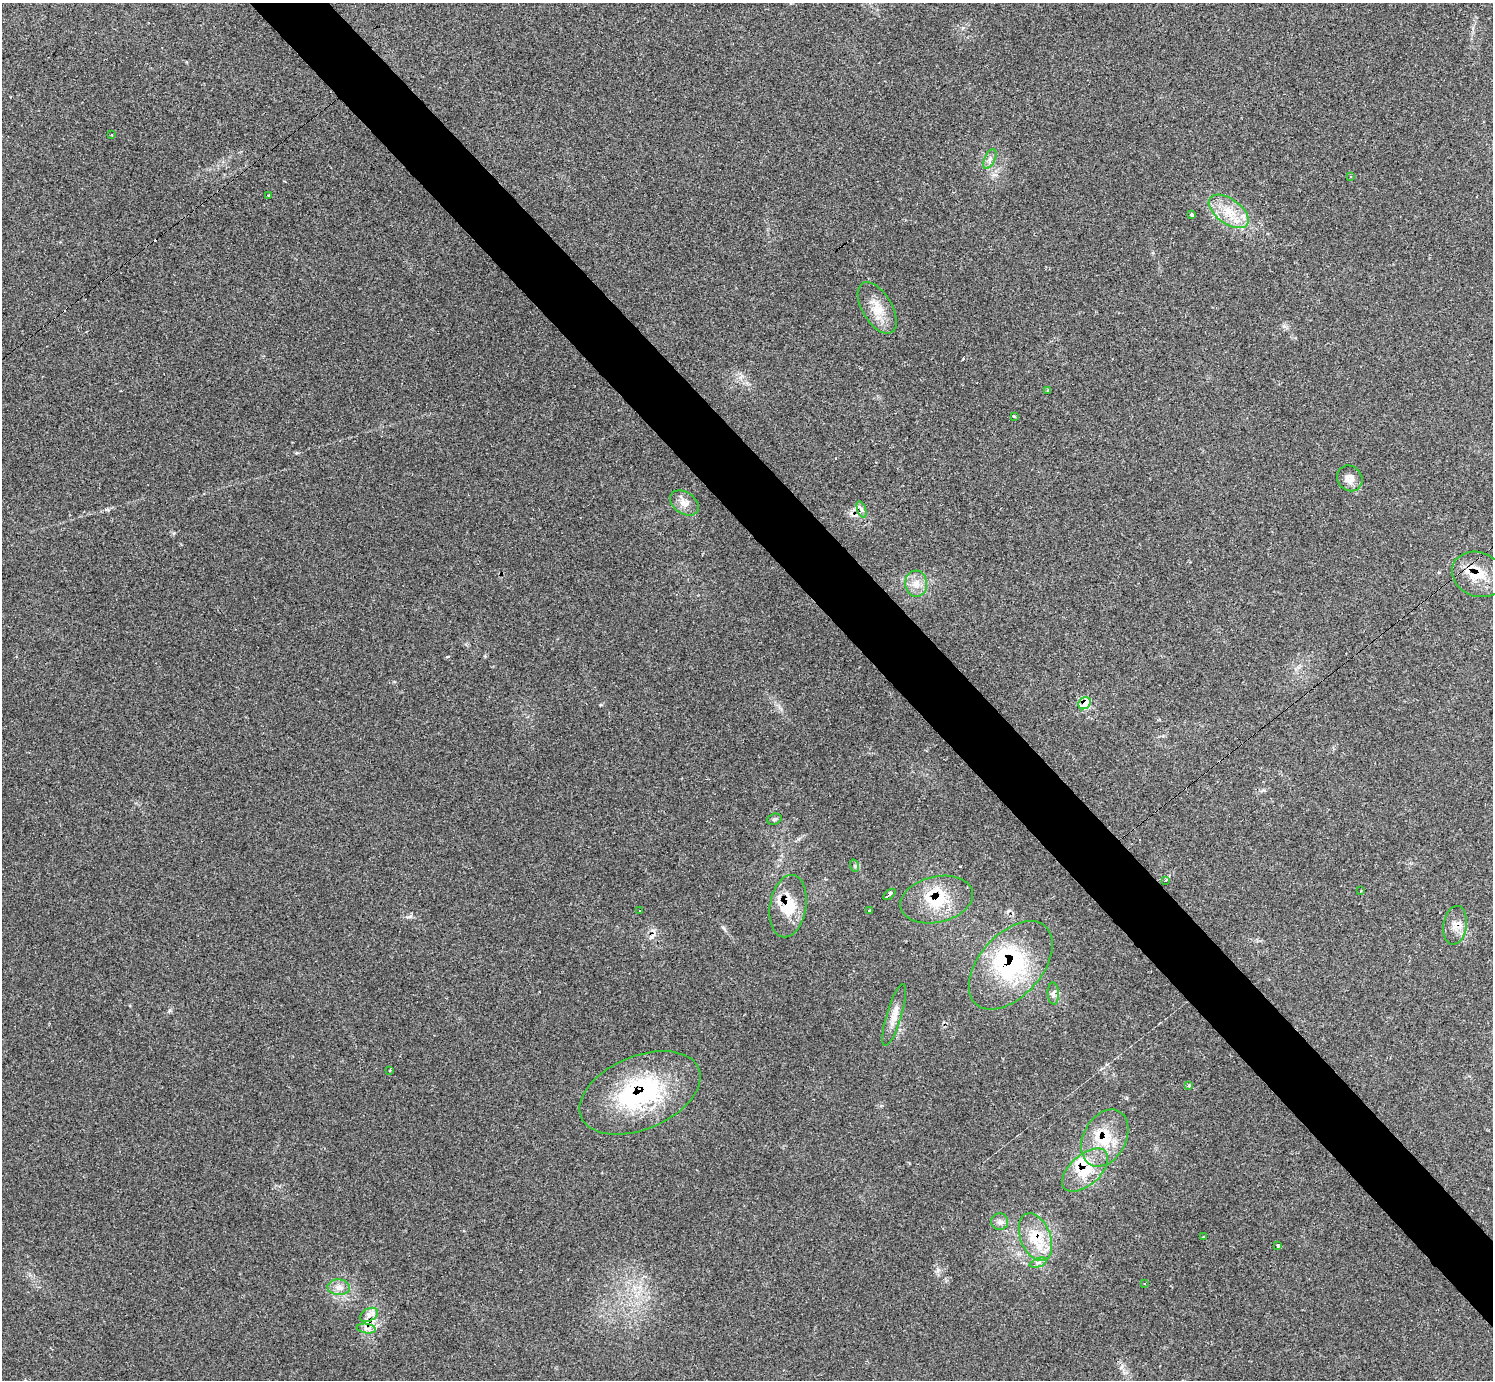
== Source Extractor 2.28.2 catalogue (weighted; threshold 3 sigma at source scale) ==
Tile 6 of 4 x 4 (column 2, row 2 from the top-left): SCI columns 1492-2982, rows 2921-4298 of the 5972 x 5970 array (HDU 1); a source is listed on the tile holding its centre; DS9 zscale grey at full resolution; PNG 1495 x 1382 px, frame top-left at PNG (2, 3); each listed source drawn as its Kron ellipse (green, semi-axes under 4 px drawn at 4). Shown black and unused: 5% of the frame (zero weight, under 2 of 3 exposures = <1% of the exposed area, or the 3 px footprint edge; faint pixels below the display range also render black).
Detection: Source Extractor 2.28.2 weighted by HDU 2 'WHT'; one run over the whole footprint, this tile lists its part. Background 0.161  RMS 0.0092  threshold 0.0415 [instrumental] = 3 sigma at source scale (4.5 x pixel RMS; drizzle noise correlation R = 1.50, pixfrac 1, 0.05/0.05 arcsec/px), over >= 5 px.
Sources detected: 55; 9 cosmic-ray / hot-pixel residue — neither listed nor drawn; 4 inside a brighter listed object's ellipse — not listed separately; the other 42 listed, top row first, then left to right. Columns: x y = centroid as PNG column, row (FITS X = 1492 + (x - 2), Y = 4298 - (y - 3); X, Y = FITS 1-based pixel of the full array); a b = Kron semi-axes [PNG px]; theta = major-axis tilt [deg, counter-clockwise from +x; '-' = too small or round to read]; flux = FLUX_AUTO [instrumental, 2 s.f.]
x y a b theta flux
111 135 3 3 - 1.1
990 159 10 5 65 3.5
1351 177 3 2 - 1.1
268 196 3 2 - 0.88
1229 211 23 12 -35 21
1192 215 3 3 - 10
877 308 28 15 -59 18
1048 390 3 3 - 2.2
1014 416 3 3 - 4.5
1350 478 13 12 - 7.9
684 503 16 11 -34 7.7
861 509 8 3 -71 2.1
1478 574 27 22 -23 27
916 584 13 11 -86 9.3
1085 703 7 5 44 25
774 819 7 5 20 1.5
855 866 6 4 -72 1.3
1166 880 3 3 - 2.9
1361 891 2 2 - 0.82
889 894 7 3 40 3.7
937 899 37 23 13 42
788 906 31 18 80 31
870 910 3 3 - 5.8
640 911 3 2 - 1.6
1455 925 19 11 81 9.1
1011 965 52 31 48 98
1053 994 11 5 -86 3.9
894 1015 32 7 73 10
390 1070 3 3 - 2
1189 1085 4 4 - 2.2
640 1093 64 36 23 120
1105 1138 30 21 62 35
1085 1170 28 15 42 26
1000 1222 8 8 - 3.9
1035 1237 25 15 -68 34
1203 1237 3 3 - 3.5
1278 1246 4 3 - 5.7
1038 1263 9 4 19 2.5
1145 1283 3 2 - 1.4
339 1287 11 8 -3 6.1
369 1315 9 6 31 4.7
366 1329 9 4 -8 3.4
Overlapping masked pixels (flux is a lower limit): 12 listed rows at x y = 1478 574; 1085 703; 937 899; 788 906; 1455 925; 1011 965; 640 1093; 1105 1138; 1085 1170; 1035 1237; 1038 1263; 366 1329
Unlisted compact peaks at least as high as the median listed source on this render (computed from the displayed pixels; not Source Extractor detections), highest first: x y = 1121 1367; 410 916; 170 1010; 724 928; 297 453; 938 1270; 1284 326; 106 509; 781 709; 447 657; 740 377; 601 705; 963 28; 1439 572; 994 175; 173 533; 1473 28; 1127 1098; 881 1106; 747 383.